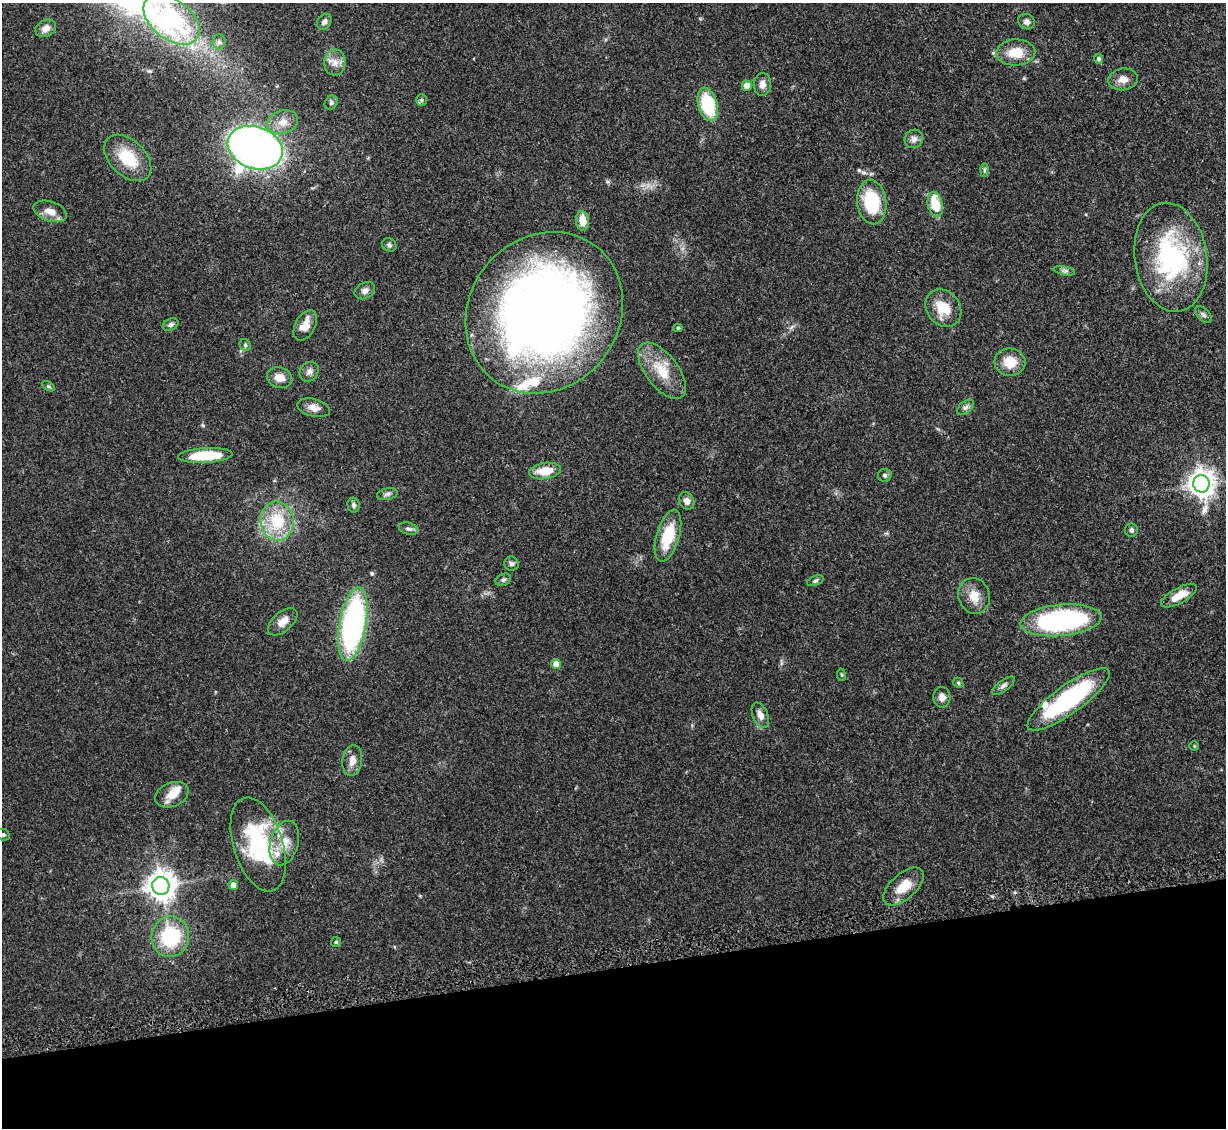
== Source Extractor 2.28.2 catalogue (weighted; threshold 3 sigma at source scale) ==
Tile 14 of 4 x 4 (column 2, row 4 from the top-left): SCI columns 1336-2559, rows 208-1333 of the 5092 x 5004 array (HDU 1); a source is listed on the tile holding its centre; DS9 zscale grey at full resolution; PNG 1228 x 1130 px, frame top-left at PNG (2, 3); each listed source drawn as its Kron ellipse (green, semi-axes under 4 px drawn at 4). Shown black and unused: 14% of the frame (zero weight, under 3 of 5 exposures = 4% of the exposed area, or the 3 px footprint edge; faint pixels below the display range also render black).
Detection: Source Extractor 2.28.2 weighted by HDU 2 'WHT'; one run over the whole footprint, this tile lists its part. Background 0.0707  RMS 0.0033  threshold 0.0149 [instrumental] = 3 sigma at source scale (4.5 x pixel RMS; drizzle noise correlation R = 1.50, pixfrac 1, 0.05/0.05 arcsec/px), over >= 5 px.
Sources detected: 83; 5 inside a brighter listed object's ellipse — not listed separately; the other 78 listed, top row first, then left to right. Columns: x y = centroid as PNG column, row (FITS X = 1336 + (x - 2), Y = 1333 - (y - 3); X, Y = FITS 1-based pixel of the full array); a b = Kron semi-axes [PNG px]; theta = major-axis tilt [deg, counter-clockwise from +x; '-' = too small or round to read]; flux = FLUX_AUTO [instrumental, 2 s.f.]
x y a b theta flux
171 20 32 20 -37 39
324 22 8 6 52 1.6
1026 22 8 7 - 1.4
46 28 11 8 26 2.3
219 42 7 6 - 0.96
1016 52 19 13 3 7.1
1098 59 5 4 - 0.95
335 63 13 10 85 2.9
1123 79 15 11 7 2.8
762 84 11 8 85 1.9
747 86 5 5 - 4
421 100 6 5 - 0.65
331 103 7 6 - 0.72
708 104 17 9 -74 19
283 122 15 11 18 3.9
914 139 9 9 - 1.6
255 148 28 21 -19 260
128 158 28 17 -44 12
984 170 7 4 89 0.51
872 202 22 14 -83 18
935 205 13 7 -78 9.3
50 211 17 9 -19 3.6
582 221 10 6 -86 4.6
389 245 7 6 - 0.87
1171 257 55 36 -82 49
1064 271 11 3 -11 0.73
365 291 11 8 30 1.7
943 308 20 16 -52 8.3
544 313 84 75 51 330
1203 315 10 6 -45 0.88
170 325 8 5 26 0.93
305 325 16 10 62 4.3
678 328 4 4 - 0.5
245 345 6 5 - 0.59
1010 362 15 13 -5 6.7
662 371 33 16 -53 9.9
309 372 10 8 49 1.6
280 377 13 10 -14 3.4
48 386 7 4 -30 0.54
965 407 10 6 37 1.1
314 408 16 9 -14 2.5
205 455 27 7 3 14
545 471 16 8 8 6.9
885 475 7 6 - 0.71
1201 484 9 8 - 340
387 494 10 6 12 1
686 501 9 7 -57 1.8
354 505 7 6 - 0.82
277 521 19 16 -82 14
408 529 10 6 -18 0.99
1131 530 6 6 - 0.93
668 536 27 11 73 12
511 564 7 7 - 0.95
503 580 8 5 21 0.78
815 581 8 4 22 0.67
974 596 18 15 -74 5
1179 596 20 8 28 4.9
1061 620 40 15 5 60
283 622 17 9 42 3.3
353 624 37 13 80 89
556 664 5 5 - 4.7
841 675 6 3 -81 0.39
958 683 5 4 - 0.5
1003 686 13 5 37 1.2
942 697 10 8 -87 1.9
1069 699 49 14 36 36
760 715 13 7 -67 2.3
1194 746 4 4 - 0.33
352 761 16 10 82 3
172 795 17 12 23 4.8
3 835 7 5 -24 0.68
284 843 23 14 74 7
258 844 48 25 -73 37
233 885 5 5 - 2.3
161 886 9 8 - 440
903 886 25 12 41 6.4
170 937 20 19 - 22
336 942 5 5 - 0.49
Isophote crosses this tile's border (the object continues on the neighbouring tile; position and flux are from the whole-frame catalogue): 2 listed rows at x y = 171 20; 3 835